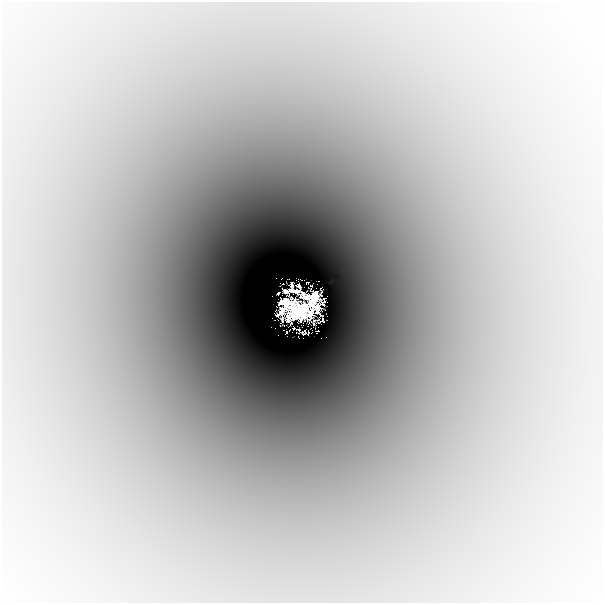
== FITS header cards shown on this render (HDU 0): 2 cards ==
NAXIS1  =                  601
NAXIS2  =                  601

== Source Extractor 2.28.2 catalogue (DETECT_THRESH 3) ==
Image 601 x 601 px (HDU 0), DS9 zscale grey, 1 PNG px = 1 image px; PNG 605 x 605 px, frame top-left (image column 1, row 601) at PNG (2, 2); no overlay
Background -0.00124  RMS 1.9e-04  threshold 5.73e-04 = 3 sigma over >= 5 px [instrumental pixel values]
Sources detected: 14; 2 with non-positive FLUX_AUTO (blend fragments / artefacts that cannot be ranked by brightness) are not listed; the other 12 listed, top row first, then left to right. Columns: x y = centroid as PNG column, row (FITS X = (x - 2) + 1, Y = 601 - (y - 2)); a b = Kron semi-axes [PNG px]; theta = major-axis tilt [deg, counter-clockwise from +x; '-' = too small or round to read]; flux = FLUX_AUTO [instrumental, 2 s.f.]
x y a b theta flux
307 283 4 2 - 0.02
293 290 16 10 -10 0.57
285 291 5 4 - 0.59
278 293 3 2 - 0.066
314 298 13 9 58 2.9
285 302 12 8 25 1.6
299 311 35 22 10 8.2
293 328 3 2 - 0.022
311 328 2 2 - 0.0077
317 331 4 2 - 0.037
287 332 5 3 - 0.041
305 333 6 4 -19 0.047
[2 non-positive-flux detections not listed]